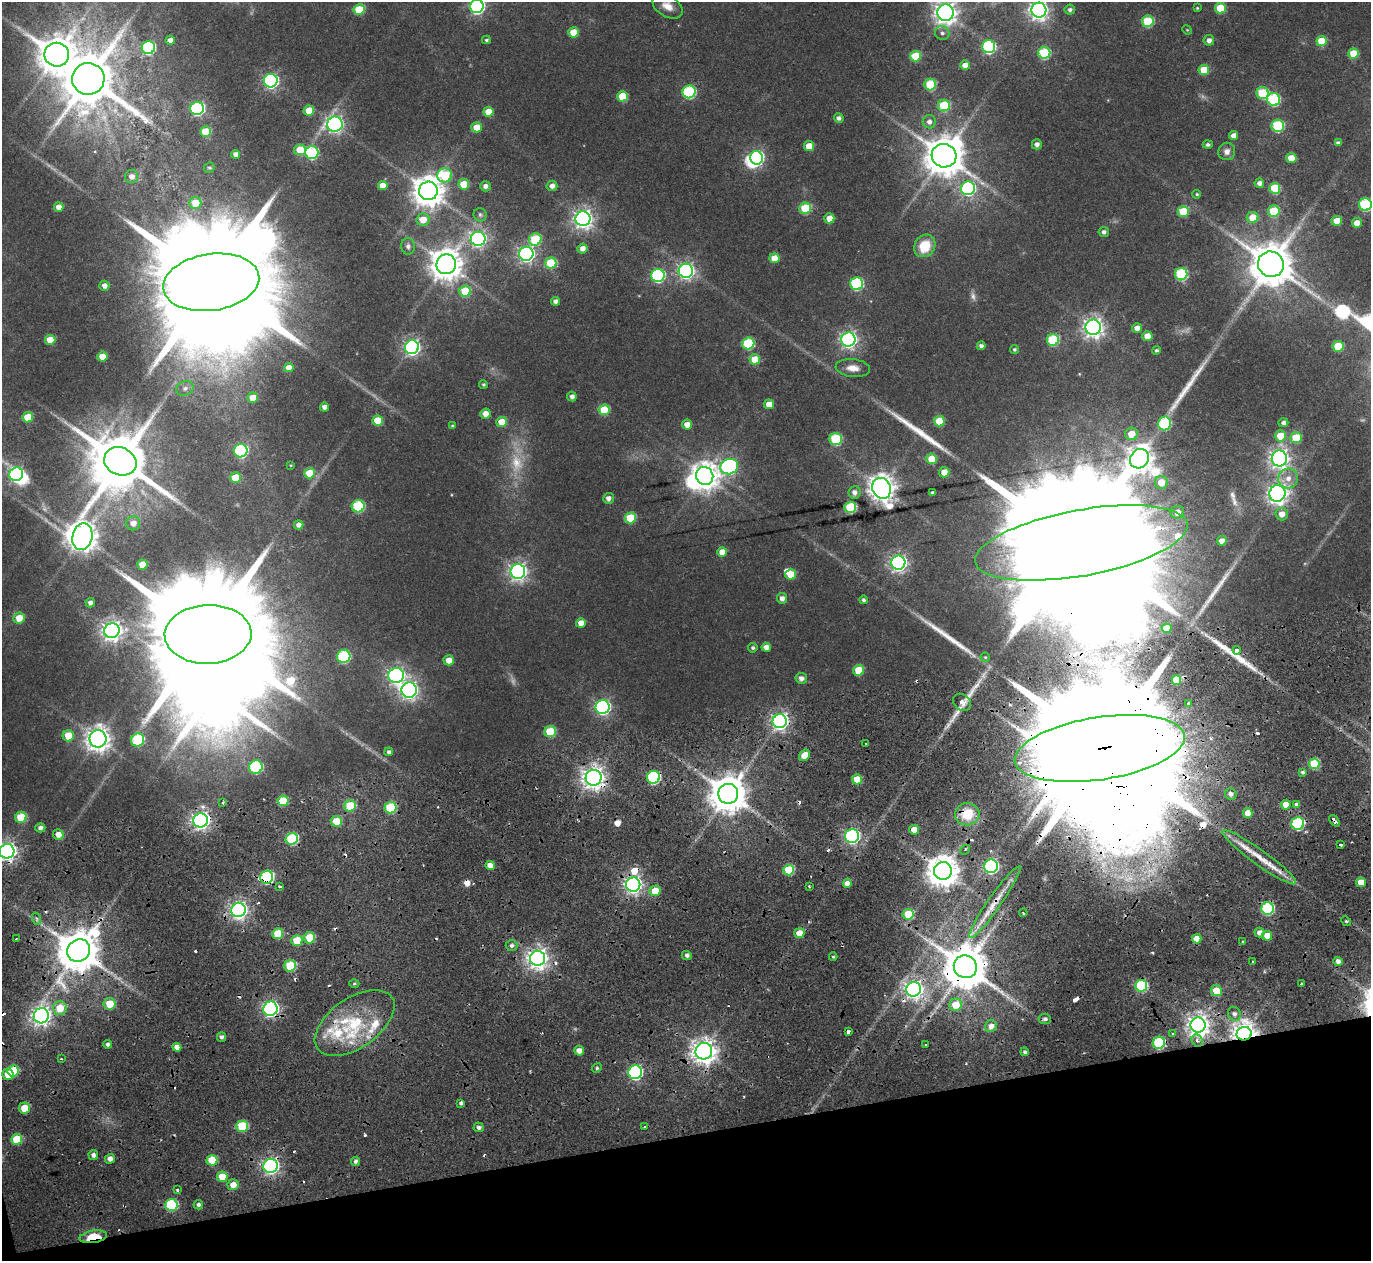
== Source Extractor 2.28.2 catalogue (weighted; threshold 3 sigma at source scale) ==
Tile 14 of 4 x 4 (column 2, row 4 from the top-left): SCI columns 1371-2739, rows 108-1366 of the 5478 x 5297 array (HDU 1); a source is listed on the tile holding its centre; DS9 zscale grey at full resolution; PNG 1373 x 1263 px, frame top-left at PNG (2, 2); each listed source drawn as its Kron ellipse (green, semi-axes under 4 px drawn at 4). Shown black and unused: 10% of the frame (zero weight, under 2 of 4 exposures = <1% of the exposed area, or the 3 px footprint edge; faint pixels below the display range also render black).
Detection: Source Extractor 2.28.2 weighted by HDU 2 'WHT'; one run over the whole footprint, this tile lists its part. Background 0.0284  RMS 0.0048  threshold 0.0215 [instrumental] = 3 sigma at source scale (4.5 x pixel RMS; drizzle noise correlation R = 1.50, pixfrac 1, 0.0396/0.0396 arcsec/px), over >= 5 px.
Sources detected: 369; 7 too faint to see at this stretch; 7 inside a brighter object's white glare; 28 cosmic-ray / hot-pixel residue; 6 long thin detections or spike segments (spike, bleed or trail) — neither listed nor drawn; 8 inside a brighter listed object's ellipse — not listed separately; the other 313 listed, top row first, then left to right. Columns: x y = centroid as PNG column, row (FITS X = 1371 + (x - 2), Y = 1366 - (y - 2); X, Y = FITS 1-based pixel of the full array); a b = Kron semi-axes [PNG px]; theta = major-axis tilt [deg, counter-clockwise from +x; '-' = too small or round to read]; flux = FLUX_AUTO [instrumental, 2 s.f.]
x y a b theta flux
477 6 7 6 - 100
667 6 16 10 -31 4.5
1197 8 4 4 - 0.45
1220 8 5 5 - 16
359 9 5 5 - 16
1039 10 7 7 - 220
1070 10 5 5 - 1.4
945 13 8 8 - 350
1148 21 6 5 - 28
1187 30 5 4 - 0.43
573 32 5 5 - 9
942 33 7 6 - 1.5
170 40 5 4 - 2.3
486 40 4 3 - 0.71
1209 40 5 5 - 2.2
1322 41 5 5 - 12
989 47 6 6 - 56
148 48 7 6 - 64
1044 53 6 6 - 32
1353 53 5 5 - 12
57 55 12 12 - 960
915 56 5 5 - 15
965 65 5 5 - 3.8
1204 70 5 5 - 12
88 79 16 16 - 2700
271 81 7 6 - 110
930 85 6 5 - 25
689 92 6 6 - 50
1262 93 6 6 - 27
622 96 5 5 - 12
1274 99 6 6 - 42
944 105 6 5 - 24
197 108 7 6 - 74
309 111 5 5 - 8.5
489 112 5 5 - 7.8
839 118 5 4 - 1.6
929 122 6 6 - 2.3
335 124 8 7 - 160
1278 126 6 6 - 36
477 127 5 5 - 7.6
206 132 5 5 - 14
1234 136 4 4 - 2.9
1338 143 4 4 - 1.3
1037 144 5 5 - 2.1
1208 145 5 4 - 1.1
809 146 5 5 - 7.7
300 150 6 5 - 10
1227 151 9 8 - 2.6
312 153 6 6 - 41
236 154 4 4 - 2.9
944 156 12 11 - 1400
757 158 7 6 - 76
1291 158 5 5 - 7
209 168 5 5 - 0.73
445 175 7 7 - 24
132 176 6 6 - 2.7
1259 183 5 4 - 2
464 184 5 5 - 9.8
383 186 5 4 - 4.8
485 186 5 5 - 1.8
552 186 5 5 - 2.6
968 188 7 7 - 89
1275 188 5 5 - 18
428 191 9 9 - 750
1197 194 4 4 - 0.59
195 203 6 6 - 10
1365 204 6 6 - 45
59 207 5 5 - 4.1
805 208 6 5 - 23
1183 211 5 5 - 17
1274 211 6 5 - 20
480 215 7 6 - 1
1253 217 6 5 - 8.2
829 218 5 5 - 5.5
583 219 7 7 - 230
423 220 6 6 - 6.4
1337 221 5 5 - 8.3
1357 223 5 4 - 5.5
1104 232 5 5 - 1.5
478 239 7 7 - 120
535 240 6 6 - 23
408 246 8 6 -84 1.6
925 246 12 10 54 13
582 248 5 5 - 2.8
526 254 7 7 - 140
774 258 5 5 - 7
551 263 6 5 - 19
446 264 10 9 - 770
1271 264 13 12 - 1800
686 271 7 7 - 160
1181 274 6 6 - 41
658 275 6 6 - 62
211 282 48 28 8 24000
857 284 6 6 - 45
104 286 5 5 - 2.4
465 291 6 5 - 16
555 301 4 4 - 2
1093 327 7 7 - 270
1137 328 5 5 - 3.1
1147 336 5 5 - 6
50 340 5 5 - 7.9
848 340 7 7 - 170
1053 340 6 6 - 32
748 343 6 6 - 30
981 346 4 4 - 1.5
1338 346 5 5 - 15
412 347 7 7 - 140
1014 349 4 4 - 0.87
1156 350 4 4 - 0.84
102 357 5 5 - 6.4
755 359 5 5 - 11
289 368 5 4 - 3.6
853 368 17 9 -5 4.4
483 384 4 4 - 0.7
185 388 9 7 28 1.8
572 397 5 4 - 1.8
253 398 5 5 - 6.8
769 404 5 5 - 5.7
324 407 4 4 - 2.4
604 410 5 5 - 16
485 414 5 5 - 3.9
28 417 5 5 - 10
377 421 5 5 - 10
939 421 5 5 - 13
501 422 5 5 - 7.6
1165 423 7 6 - 29
1283 423 5 4 - 1.6
687 425 5 5 - 4.4
452 426 3 3 - 0.57
1131 434 6 6 - 6.7
1280 436 5 5 - 9.8
1296 438 5 5 - 12
836 439 6 6 - 32
241 451 7 6 - 62
1279 458 8 7 - 250
932 459 5 5 - 10
1139 459 10 9 - 490
120 461 16 14 -22 3500
291 465 3 2 - 0.31
729 467 9 7 19 100
944 472 5 5 - 4.8
309 473 5 5 - 10
16 474 7 6 - 92
705 476 9 8 - 510
235 478 5 5 - 9.6
1288 478 10 9 - 3.9
1161 482 6 6 - 7
882 488 11 9 -65 490
854 492 6 6 - 2.3
933 493 3 3 - 0.88
1277 493 8 8 - 250
608 498 5 5 - 2.1
358 506 6 6 - 32
850 507 6 5 - 29
1177 512 7 6 - 4
1282 514 6 6 - 3.8
630 518 6 5 - 17
133 523 7 7 - 3.6
299 525 5 4 - 2.1
82 537 13 10 75 670
1222 541 5 4 - 3.2
1081 543 108 33 10 64000
722 552 5 5 - 5
898 563 7 7 - 170
142 565 5 5 - 7.3
518 571 7 7 - 200
790 574 5 5 - 8.6
782 598 5 5 - 2.3
863 600 4 4 - 0.93
90 603 5 4 - 1.6
19 618 6 5 - 7.2
581 623 5 4 - 3.9
1167 628 5 4 - 6.6
112 631 8 7 - 280
208 634 43 29 2 22000
766 647 4 4 - 2.9
753 648 5 4 - 0.95
1237 650 4 4 - 8.6
344 656 7 6 - 42
985 657 4 4 - 0.53
449 660 5 5 - 4.8
859 670 5 5 - 14
396 676 8 7 - 170
801 678 6 5 - 2.3
1176 680 5 4 - 11
409 690 8 7 - 200
962 702 10 7 -38 3.2
1189 703 3 3 - 0.95
603 707 7 7 - 120
780 721 7 7 - 180
550 732 6 5 - 19
68 736 5 5 - 9.3
98 739 8 8 - 440
138 740 7 6 - 34
866 744 3 2 - 0.7
1100 748 86 31 9 54000
389 752 4 4 - 1.1
804 755 6 5 - 5.7
1314 764 5 5 - 21
256 767 7 6 - 46
1303 772 4 4 - 0.99
653 777 6 6 - 57
594 778 8 8 - 360
857 779 5 5 - 7.6
728 794 10 10 - 1200
1231 794 6 5 - 2
283 801 5 5 - 13
223 802 3 3 - 2.2
1286 805 5 5 - 4.9
1297 805 4 4 - 5.7
350 806 6 5 - 15
391 808 6 5 - 26
1248 813 5 5 - 5.8
967 814 12 11 - 14
21 817 6 5 - 14
201 820 7 7 - 200
336 821 5 5 - 9.6
1334 821 7 3 -52 2.2
1298 823 6 6 - 52
40 828 5 4 - 1.6
914 830 5 4 - 5.1
58 834 5 5 - 3.8
852 836 7 6 - 120
292 839 6 5 - 33
1340 845 3 3 - 1.7
965 850 5 3 - 0.81
7 851 7 7 - 230
1259 857 45 7 -36 12
490 865 5 4 - 4.4
991 866 7 6 - 100
789 870 5 5 - 20
943 871 9 9 - 810
267 877 6 6 - 45
1361 882 5 5 - 6.9
847 883 4 4 - 3.4
633 885 7 7 - 190
809 886 3 2 - 1
279 887 3 3 - 1.6
655 891 5 5 - 9.7
995 902 44 6 55 9.3
1268 908 6 6 - 46
238 910 7 7 - 200
1023 913 4 3 - 1.1
908 914 5 5 - 13
37 919 6 4 -71 0.98
1346 921 5 4 - 0.67
1259 932 5 5 - 2.4
799 933 5 5 - 6
278 934 5 5 - 11
1267 936 5 5 - 5.5
310 938 6 5 - 13
16 939 3 2 - 0.45
1197 939 5 5 - 5.1
297 940 5 5 - 12
1243 941 3 3 - 1.5
512 945 6 5 - 1.5
79 951 12 11 - 1700
687 955 5 4 - 1.5
833 957 4 4 - 0.52
537 958 7 7 - 300
1338 961 5 4 - 2.6
1253 962 3 2 - 0.44
290 966 6 5 - 21
965 967 12 11 - 1900
354 984 5 3 - 0.57
1301 984 3 3 - 1.2
1141 986 6 6 - 37
914 989 7 7 - 230
1216 991 5 5 - 8.8
110 1004 6 6 - 10
956 1005 6 6 - 9.2
60 1008 7 7 - 9.3
270 1009 7 7 - 130
1234 1014 7 6 - 1.8
41 1016 8 7 - 230
1045 1019 6 5 - 1.5
355 1023 45 25 35 37
1198 1025 7 7 - 360
991 1026 6 5 - 3
848 1032 4 3 - 2.3
1172 1033 3 3 - 2.6
1244 1034 7 7 - 470
222 1037 5 4 - 1.3
1197 1040 6 5 - 1.7
1159 1043 6 6 - 36
108 1044 4 4 - 1.3
925 1044 3 2 - 0.46
177 1047 4 4 - 2.9
579 1051 5 5 - 3.4
704 1051 8 8 - 420
1025 1052 4 4 - 1.1
61 1059 3 2 - 0.41
597 1068 5 4 - 0.73
13 1071 6 5 - 15
635 1072 7 6 - 87
8 1075 5 5 - 6.7
461 1103 3 3 - 9.1
24 1108 6 5 - 7.9
242 1126 5 5 - 20
479 1127 5 5 - 1.5
644 1127 2 2 - 0.48
17 1139 5 5 - 14
93 1155 5 4 - 1.8
110 1159 5 5 - 2.5
212 1160 5 5 - 13
355 1161 5 4 - 1.3
271 1166 7 7 - 150
222 1177 5 5 - 11
233 1185 5 5 - 4.7
177 1190 4 3 - 0.65
171 1205 6 6 - 35
198 1205 5 5 - 1.3
93 1237 14 6 9 14
Overlapping masked pixels (flux is a lower limit): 25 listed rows (the first 20) at x y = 1081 543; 1100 748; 653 777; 594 778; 728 794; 967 814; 201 820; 1334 821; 292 839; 7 851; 1259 857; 991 866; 267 877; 633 885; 995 902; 79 951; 965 967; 914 989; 270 1009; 1244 1034
Isophote crosses this tile's border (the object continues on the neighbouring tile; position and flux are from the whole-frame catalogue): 7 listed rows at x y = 477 6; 667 6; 1039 10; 945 13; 1365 204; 16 474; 7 851